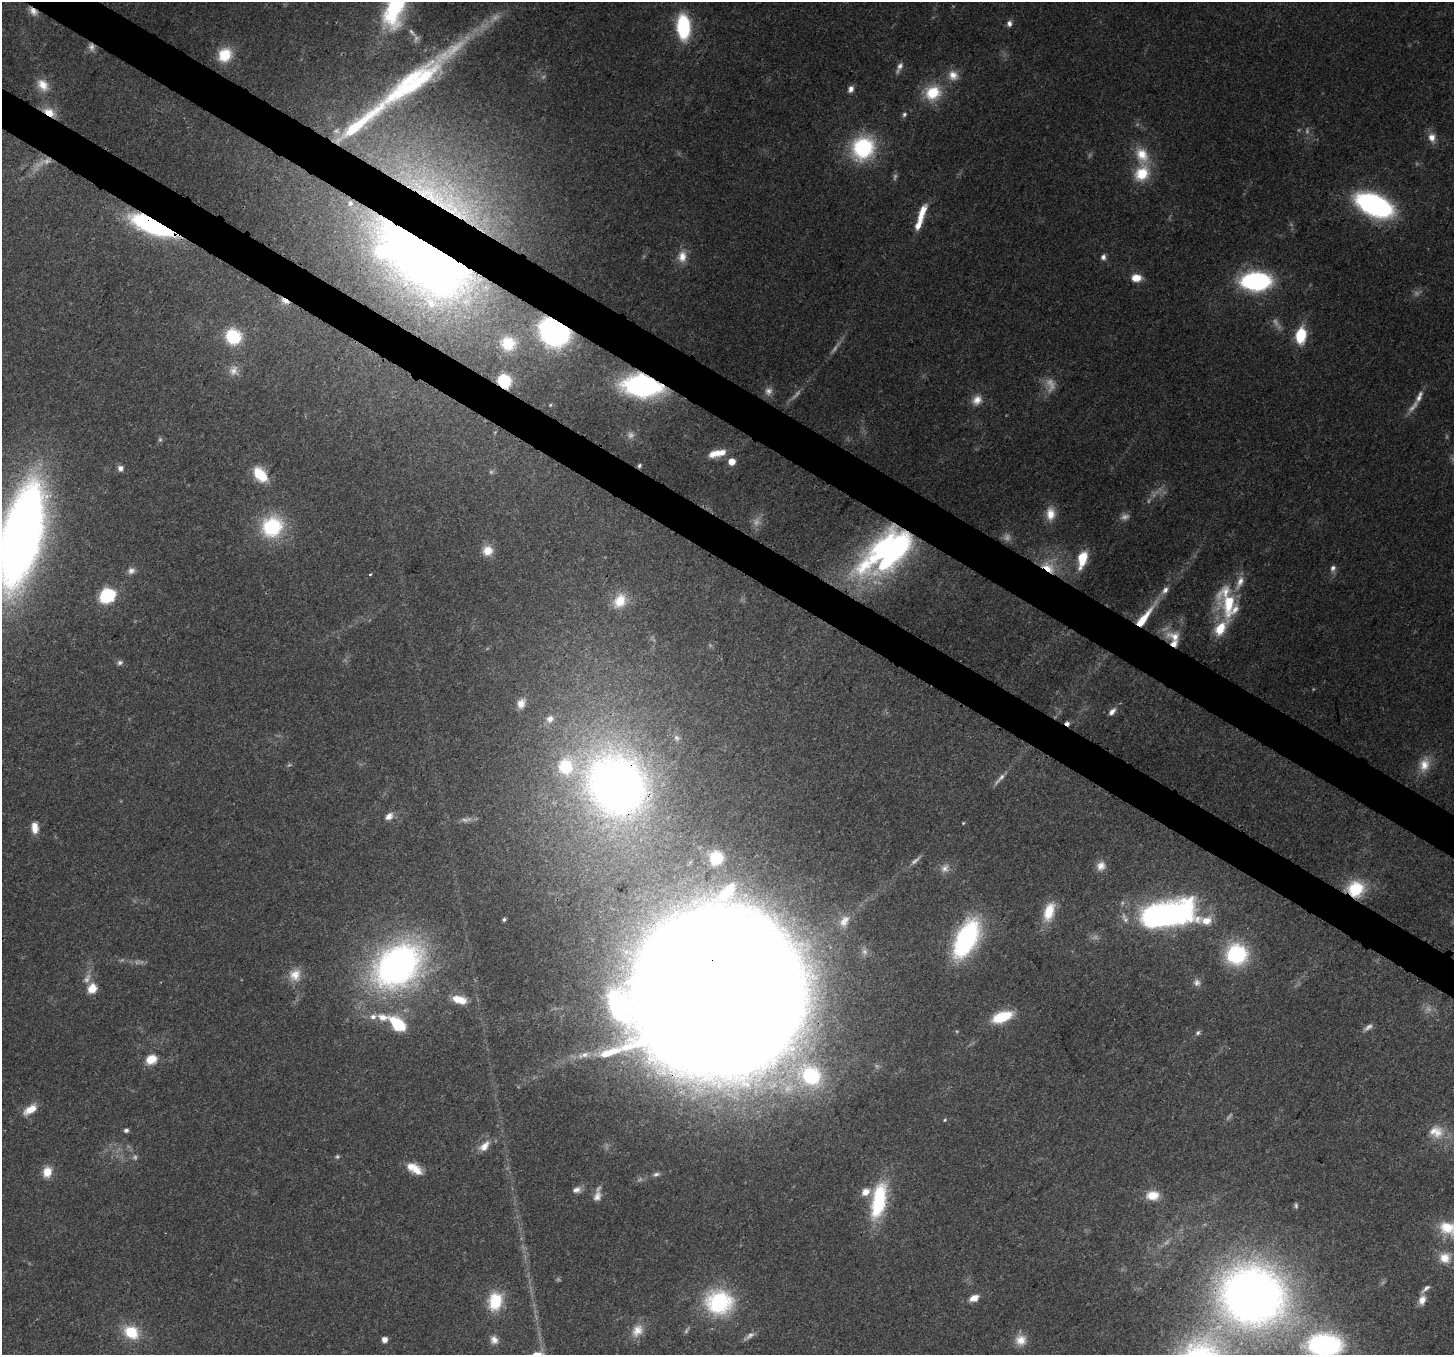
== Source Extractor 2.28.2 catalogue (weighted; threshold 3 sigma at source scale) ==
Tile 11 of 4 x 4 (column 3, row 3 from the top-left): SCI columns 2984-4435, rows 1712-3064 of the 5962 x 6060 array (HDU 1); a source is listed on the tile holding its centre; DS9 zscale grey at full resolution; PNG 1456 x 1357 px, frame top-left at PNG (2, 2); no overlay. Shown black and unused: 6% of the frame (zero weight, under 3 of 4 exposures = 8% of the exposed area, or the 3 px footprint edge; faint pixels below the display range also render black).
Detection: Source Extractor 2.28.2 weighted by HDU 2 'WHT'; one run over the whole footprint, this tile lists its part. Background 0.0534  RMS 0.003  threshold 0.0133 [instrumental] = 3 sigma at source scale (4.5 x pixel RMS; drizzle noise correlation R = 1.50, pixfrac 1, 0.0396/0.0396 arcsec/px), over >= 5 px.
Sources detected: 174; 37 too faint to see at this stretch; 3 inside a brighter object's white glare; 1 cosmic-ray / hot-pixel residue — not listed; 15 inside a brighter listed object's ellipse — not listed separately; the other 118 listed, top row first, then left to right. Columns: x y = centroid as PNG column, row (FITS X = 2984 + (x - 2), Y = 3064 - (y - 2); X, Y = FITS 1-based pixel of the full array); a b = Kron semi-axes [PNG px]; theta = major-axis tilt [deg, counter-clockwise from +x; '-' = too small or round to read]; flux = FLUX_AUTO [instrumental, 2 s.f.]
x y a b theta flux
33 11 12 8 -34 2.1
1009 23 8 6 83 1.2
683 27 21 11 -87 26
225 55 16 14 52 8.4
900 66 11 8 63 1.6
953 75 14 12 -50 3.4
411 84 142 24 38 70
43 85 17 13 -55 4.2
851 89 7 5 64 1.7
933 93 21 18 31 11
49 112 16 9 -28 4.4
904 114 7 6 - 0.79
1432 137 10 8 -74 3.1
863 148 23 20 56 31
1142 173 21 17 60 10
1374 205 28 15 -24 81
922 213 28 8 71 5.8
154 226 35 11 -22 76
424 248 91 53 -30 340
682 257 17 12 85 4
1103 257 8 6 88 1.1
1136 278 11 9 -2 3.8
1256 281 20 12 1 66
285 301 13 6 -29 2.1
554 332 22 18 -36 87
233 336 13 12 - 19
1301 336 16 10 81 12
508 343 23 21 -17 12
234 371 14 13 - 2.9
504 381 9 8 - 25
642 386 27 16 -7 72
1419 397 17 7 66 2.1
977 400 14 12 49 3.2
550 405 5 4 - 0.32
715 453 17 8 16 3.9
732 462 5 5 - 5
639 466 5 4 - 0.56
120 468 7 6 - 1.5
260 475 19 11 -50 9.1
1051 514 17 11 88 4.4
272 527 26 24 42 21
21 536 79 29 76 390
487 551 13 13 - 3.9
888 558 66 36 15 72
1082 559 20 9 76 8.5
1048 567 22 12 -35 7.5
1333 568 9 7 70 1.3
131 571 10 9 - 1.5
370 574 3 2 - 0.45
1165 590 13 8 53 2.2
107 596 10 8 27 35
620 601 20 15 57 6.9
1144 618 29 7 53 10
1220 628 64 21 76 21
1175 637 24 14 -20 5.3
120 663 8 7 - 0.96
521 703 11 8 67 2.6
1112 712 9 6 48 1.8
550 719 10 9 - 2.2
1424 764 21 14 73 5.3
566 766 23 21 85 17
616 784 56 50 -56 240
389 816 10 7 40 2
963 823 3 3 - 0.28
35 828 14 8 -87 3.1
716 858 16 15 - 11
1101 866 12 11 - 2.6
945 868 13 11 61 2.3
1356 889 17 16 - 12
727 891 27 14 48 12
1049 912 25 12 73 7.9
1167 914 44 19 11 140
504 919 4 4 - 0.62
844 921 18 11 61 3.4
1206 921 16 11 9 4.2
966 939 29 14 64 66
1236 954 19 18 - 29
397 965 55 38 40 120
295 975 17 16 - 4.7
1197 983 11 9 -48 1.6
92 988 12 10 63 4.2
719 992 95 91 9 4100
459 999 16 8 -15 5.5
619 1006 30 15 -62 41
373 1017 10 7 11 2
1002 1017 21 10 21 12
398 1024 20 11 -42 14
1198 1033 7 5 46 0.7
584 1055 19 8 16 3.4
151 1059 12 10 27 5.5
810 1076 33 28 -25 37
30 1109 17 8 32 4.6
945 1120 5 4 - 0.38
126 1130 6 5 - 0.82
1436 1132 22 18 -19 6.7
484 1146 17 9 44 3.4
416 1170 17 10 -48 4.3
47 1172 13 10 81 4.5
656 1174 10 6 11 0.94
577 1190 11 8 16 1.6
1153 1195 16 11 1 5.4
597 1196 15 9 70 2.1
879 1201 39 15 79 26
1296 1206 7 5 -88 0.63
1447 1227 27 17 -24 9.6
1445 1258 15 14 - 4.6
1252 1296 53 49 -9 300
974 1298 11 7 25 2.9
1422 1300 12 9 74 2.7
495 1301 21 15 76 12
719 1302 29 26 -1 31
637 1330 19 13 57 4.1
131 1332 12 10 -33 13
384 1340 5 5 - 2.4
494 1340 12 10 -63 2.1
1021 1340 14 14 - 3.8
1324 1345 38 24 0 59
537 1354 16 7 8 3.2
Overlapping masked pixels (flux is a lower limit): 18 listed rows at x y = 33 11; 49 112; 154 226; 424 248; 285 301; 554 332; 504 381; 642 386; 639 466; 888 558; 1048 567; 1144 618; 1175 637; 616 784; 1356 889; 719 992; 879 1201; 1252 1296
Isophote crosses this tile's border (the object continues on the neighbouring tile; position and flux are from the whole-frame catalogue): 5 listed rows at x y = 21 536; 1436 1132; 1447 1227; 1324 1345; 537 1354